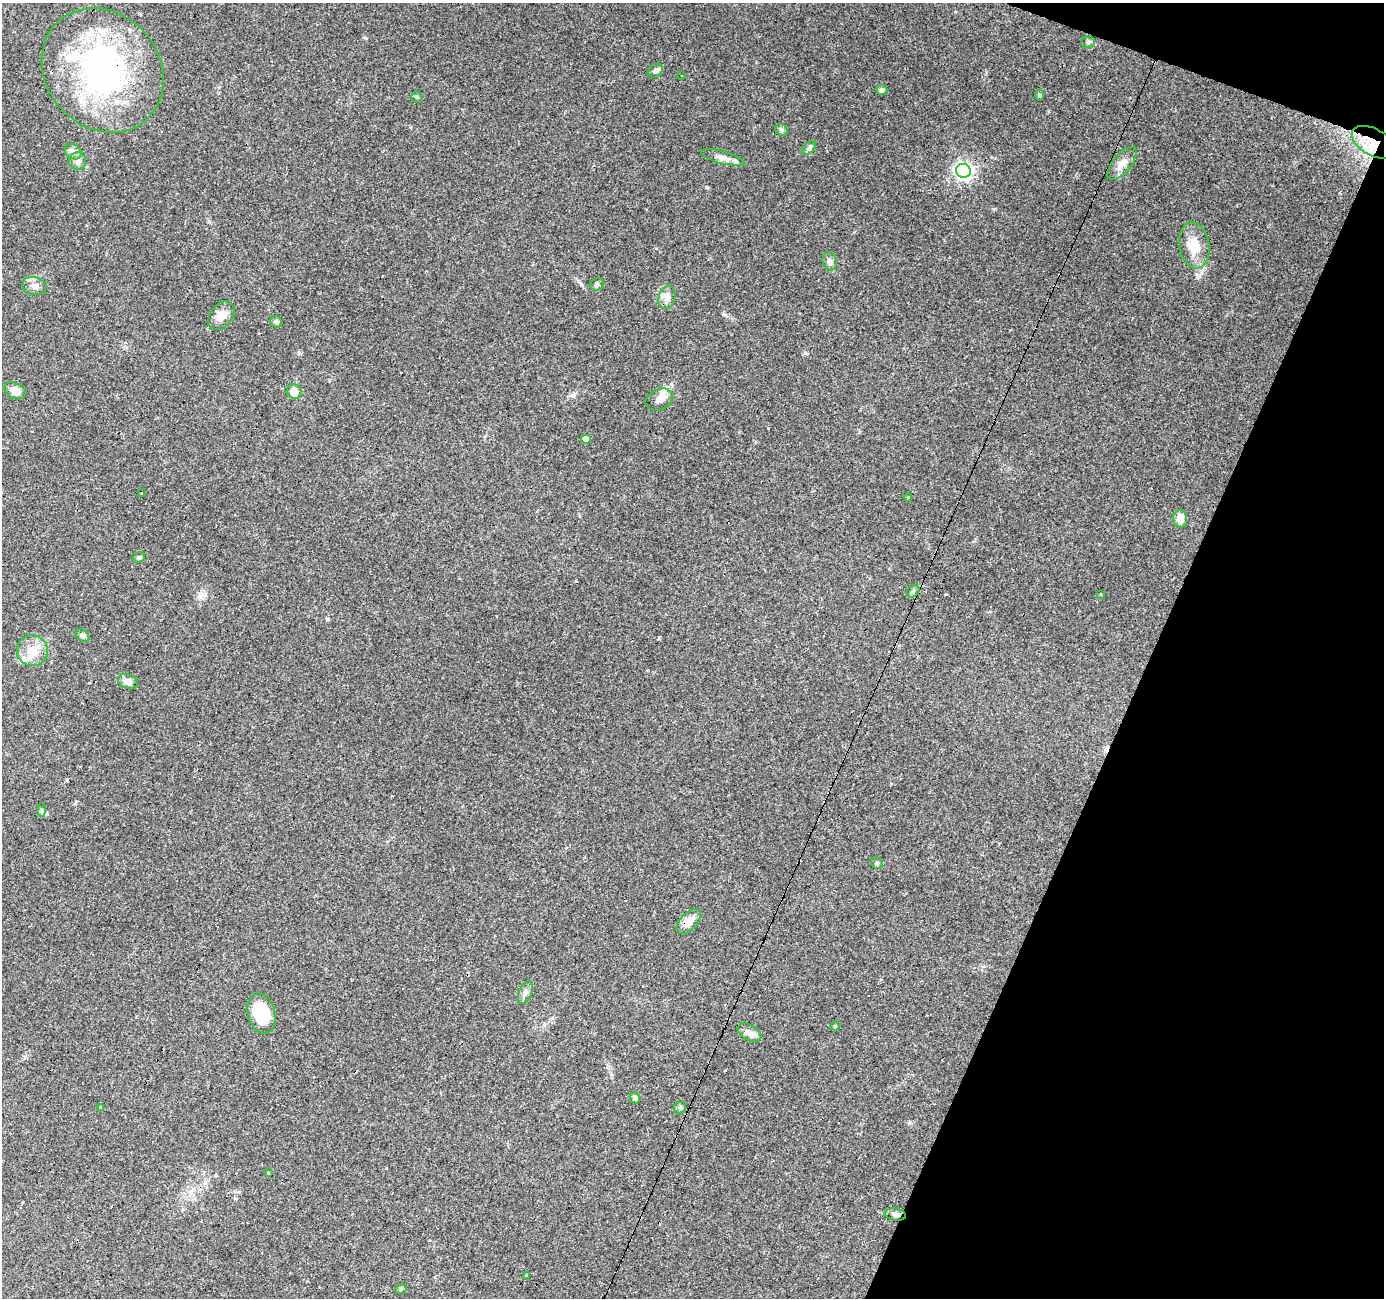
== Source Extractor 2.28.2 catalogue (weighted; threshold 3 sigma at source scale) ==
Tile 8 of 4 x 4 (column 4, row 2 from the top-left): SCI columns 4150-5531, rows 2867-4162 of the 5531 x 5667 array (HDU 1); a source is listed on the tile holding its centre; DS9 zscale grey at full resolution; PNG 1386 x 1300 px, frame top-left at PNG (2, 3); each listed source drawn as its Kron ellipse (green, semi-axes under 4 px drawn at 4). Shown black and unused: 18% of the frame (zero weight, under 3 of 4 exposures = <1% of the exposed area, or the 3 px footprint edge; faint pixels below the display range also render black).
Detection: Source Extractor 2.28.2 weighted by HDU 2 'WHT'; one run over the whole footprint, this tile lists its part. Background 0.109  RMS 0.006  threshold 0.0272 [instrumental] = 3 sigma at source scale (4.5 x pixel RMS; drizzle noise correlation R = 1.50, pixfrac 1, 0.0396/0.0396 arcsec/px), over >= 5 px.
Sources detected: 60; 1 inside a brighter object's white glare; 8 cosmic-ray / hot-pixel residue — neither listed nor drawn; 2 inside a brighter listed object's ellipse — not listed separately; the other 49 listed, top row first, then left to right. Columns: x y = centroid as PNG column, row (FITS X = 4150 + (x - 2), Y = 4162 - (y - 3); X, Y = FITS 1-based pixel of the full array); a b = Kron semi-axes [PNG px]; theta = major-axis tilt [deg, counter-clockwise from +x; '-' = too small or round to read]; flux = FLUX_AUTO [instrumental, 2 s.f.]
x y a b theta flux
1088 42 7 6 - 1.2
103 70 66 56 -48 150
655 71 7 6 - 1.5
681 76 2 2 - 0.45
882 90 6 4 2 1.5
1039 95 6 4 -90 0.72
417 97 5 5 - 0.95
782 130 7 5 -37 1.2
1374 142 24 13 -30 12
809 148 8 5 46 1.4
73 152 9 7 -36 2.5
723 158 22 6 -15 3.9
78 161 9 8 - 2.6
1122 163 20 9 51 6
963 171 7 7 - 220
1194 245 23 15 -80 12
830 261 9 7 -76 2.3
597 285 7 6 - 1.4
34 286 12 9 -12 3.4
667 297 11 8 75 3.4
221 316 16 11 54 5.6
276 322 6 5 - 1.6
15 391 11 7 -27 6
294 391 8 7 - 5.9
659 399 14 10 24 4.3
586 439 5 4 - 4.3
142 493 3 3 - 9.5
908 497 4 3 - 1.6
1180 519 8 7 - 5.9
139 557 6 5 - 0.99
913 591 7 5 44 1.1
1100 594 3 3 - 0.96
82 635 8 5 -41 1.4
32 651 15 15 - 9.7
128 682 10 7 -21 3.5
42 810 7 4 -90 1.1
877 863 6 5 - 0.97
689 922 15 8 47 6.3
526 992 12 6 67 2.5
261 1014 21 13 -74 24
835 1026 4 4 - 0.78
749 1033 13 7 -30 3.6
635 1098 6 5 - 1.8
101 1107 4 3 - 1.9
680 1108 6 5 - 1.1
269 1173 3 3 - 0.91
895 1215 10 6 -10 2.2
527 1275 3 2 - 0.64
401 1289 6 5 - 0.92
Overlapping masked pixels (flux is a lower limit): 3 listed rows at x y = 103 70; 1374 142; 895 1215
Unlisted compact peaks at least as high as the median listed source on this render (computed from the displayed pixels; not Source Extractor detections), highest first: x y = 994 209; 805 353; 707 187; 365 38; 723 314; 581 284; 327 619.